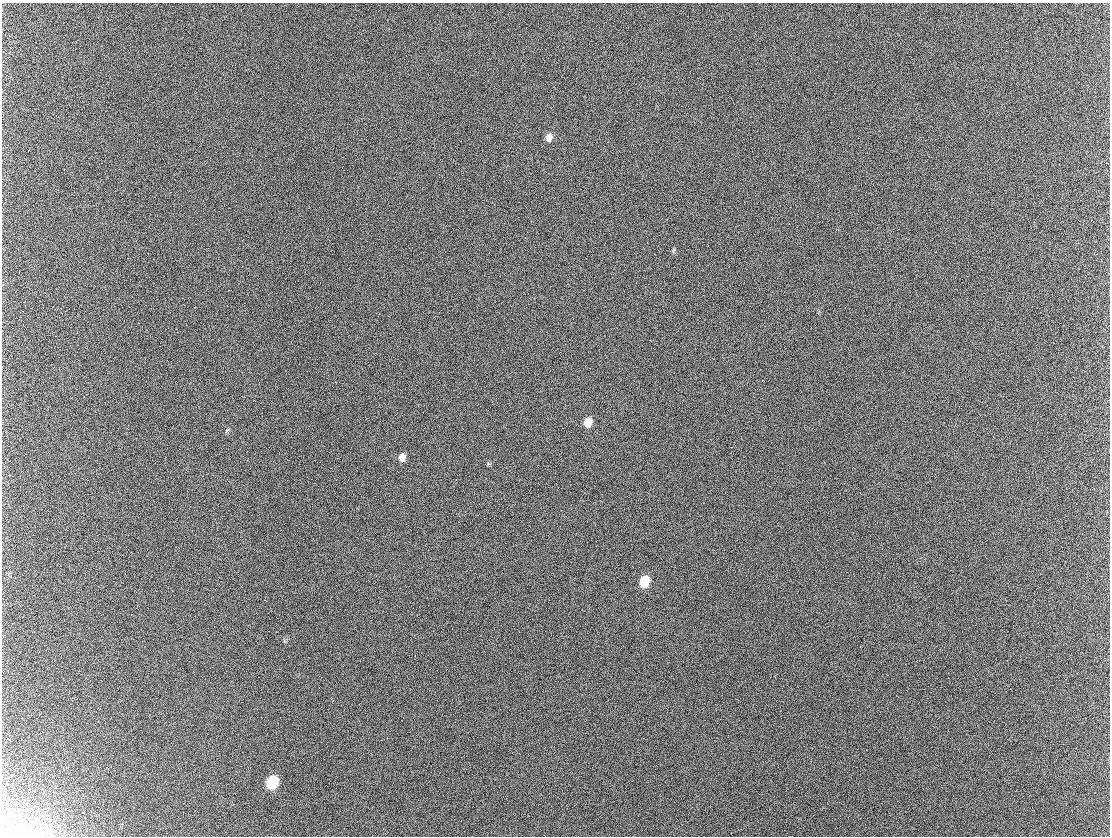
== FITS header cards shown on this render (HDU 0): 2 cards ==
NAXIS1  =                 1108 / Axis length
NAXIS2  =                  834 / Axis length

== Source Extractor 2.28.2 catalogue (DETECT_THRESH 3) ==
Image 1108 x 834 px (HDU 0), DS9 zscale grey, 1 PNG px = 1 image px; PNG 1112 x 838 px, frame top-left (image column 1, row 834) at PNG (2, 3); no overlay
Background 293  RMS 41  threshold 124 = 3 sigma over >= 5 px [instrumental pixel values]
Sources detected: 8; all 8 listed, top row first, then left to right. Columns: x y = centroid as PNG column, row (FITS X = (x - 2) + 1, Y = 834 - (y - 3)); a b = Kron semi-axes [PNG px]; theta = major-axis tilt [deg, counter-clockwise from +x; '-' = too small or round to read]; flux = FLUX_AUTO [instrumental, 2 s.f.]
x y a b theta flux
549 137 9 7 74 19000
588 422 8 7 - 35000
402 457 8 7 - 17000
644 582 9 7 74 72000
415 656 2 2 - 1500
319 688 2 2 - 1600
272 783 10 8 66 150000
5 835 50 16 4 68000
At the frame edge (FLAGS 8, measured only in part): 1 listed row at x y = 5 835